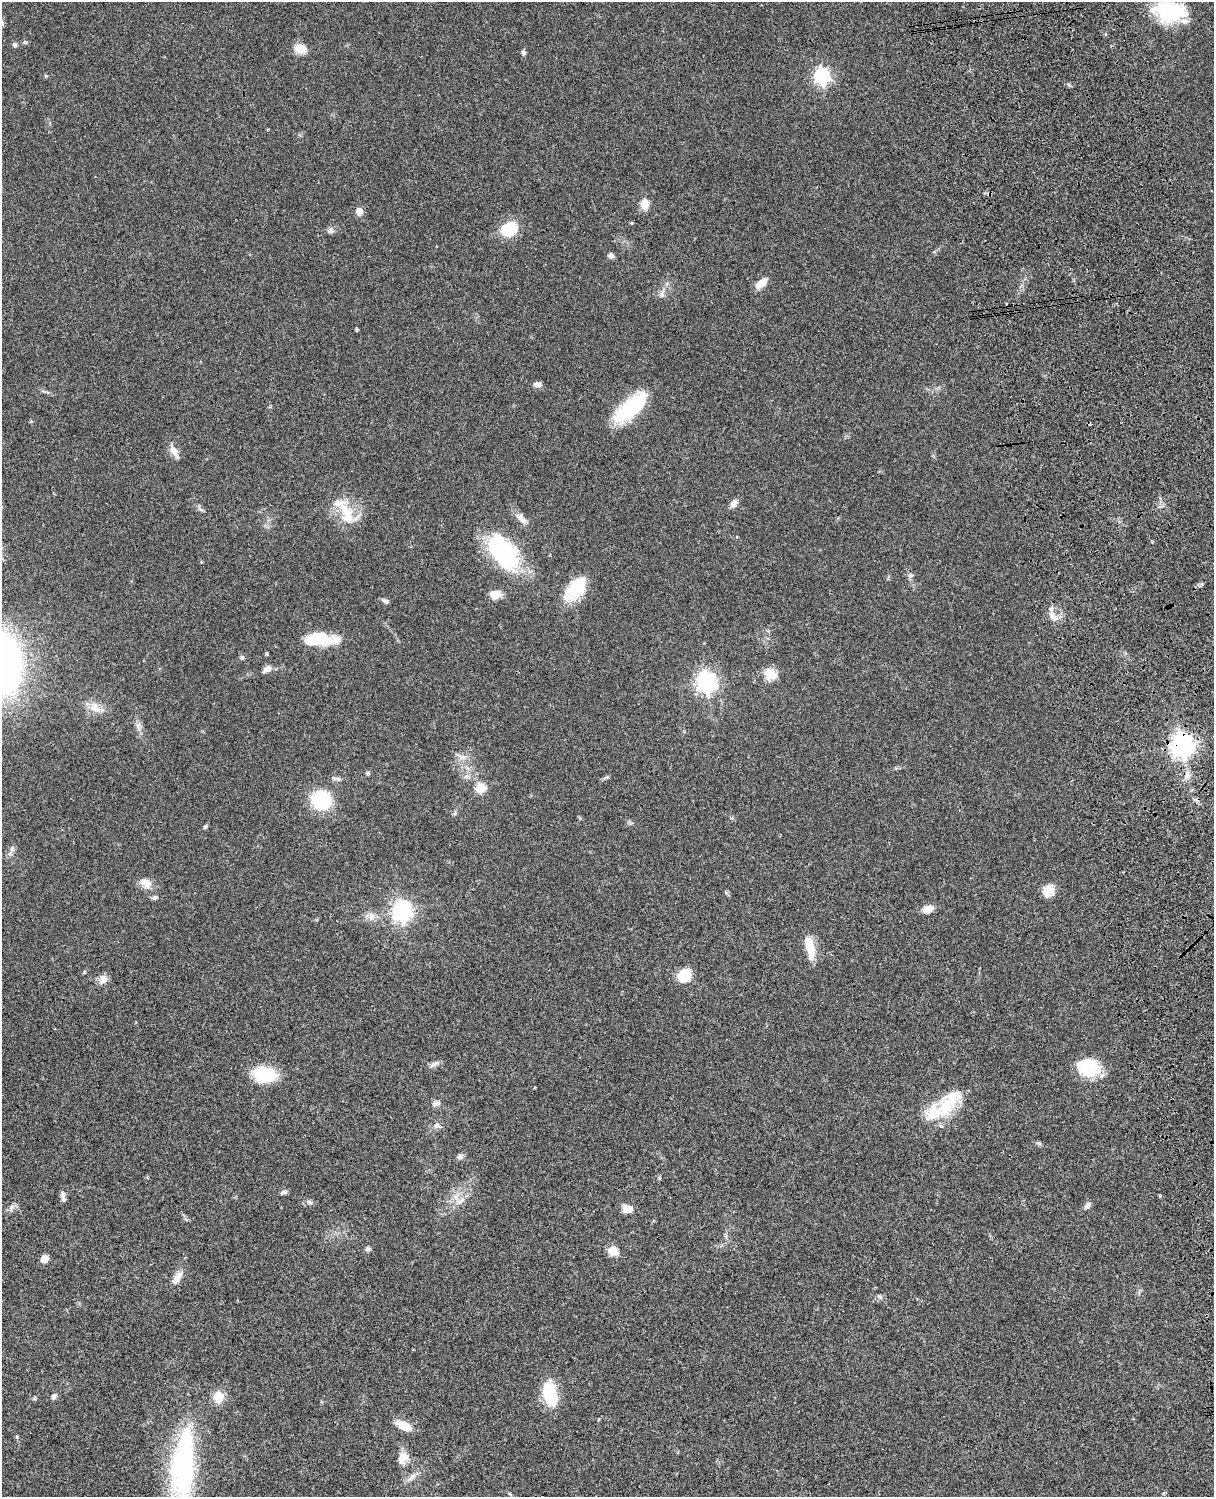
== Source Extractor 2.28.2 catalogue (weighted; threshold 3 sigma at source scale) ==
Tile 6 of 4 x 3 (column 2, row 2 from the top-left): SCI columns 1333-2544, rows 1772-3266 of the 5086 x 4925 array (HDU 1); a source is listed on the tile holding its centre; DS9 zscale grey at full resolution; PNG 1216 x 1499 px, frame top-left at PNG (2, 2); no overlay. Shown black and unused: <1% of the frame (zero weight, under 3 of 4 exposures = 6% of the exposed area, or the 3 px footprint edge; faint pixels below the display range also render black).
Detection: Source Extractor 2.28.2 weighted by HDU 2 'WHT'; one run over the whole footprint, this tile lists its part. Background 0.0759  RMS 0.0057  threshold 0.0258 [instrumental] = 3 sigma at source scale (4.5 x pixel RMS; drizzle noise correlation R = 1.50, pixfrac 1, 0.05/0.05 arcsec/px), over >= 5 px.
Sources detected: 97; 2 inside a brighter object's white glare — not listed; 5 inside a brighter listed object's ellipse — not listed separately; the other 90 listed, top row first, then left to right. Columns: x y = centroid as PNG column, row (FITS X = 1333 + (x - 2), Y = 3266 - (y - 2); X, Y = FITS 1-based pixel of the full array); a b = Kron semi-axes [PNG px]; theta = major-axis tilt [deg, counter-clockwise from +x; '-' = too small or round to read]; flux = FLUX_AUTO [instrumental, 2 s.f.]
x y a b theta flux
1170 11 35 21 -7 36
25 42 6 4 -18 0.74
15 45 6 6 - 1.2
300 49 14 10 -12 6.7
523 53 7 6 - 1.1
46 76 5 4 - 0.75
822 76 7 6 - 150
644 204 9 7 -85 8.4
359 211 5 5 - 10
631 223 4 3 - 0.67
509 229 16 13 26 23
331 231 8 7 - 1.6
611 255 6 6 - 2.2
761 283 15 7 43 5.7
662 294 10 4 90 1.6
357 329 4 3 - 0.67
537 384 10 6 -8 2.3
631 407 41 16 41 36
174 452 17 8 -56 4.4
734 503 10 7 50 3.4
346 511 33 13 -43 13
519 517 18 8 -57 4.2
1152 541 5 3 - 0.54
504 554 44 27 -46 54
911 575 7 4 18 0.94
576 588 30 15 49 23
495 595 11 9 6 6.8
385 601 8 5 -26 1.7
1052 616 12 7 -45 3.5
318 639 30 13 0 24
267 654 4 3 - 0.72
241 658 6 6 - 1.1
4 664 43 26 -89 260
267 669 10 7 33 3.3
770 674 15 14 - 7.3
706 682 8 7 - 270
96 708 22 10 -24 6.7
138 726 9 7 89 2.2
1182 745 8 7 - 440
462 757 10 7 -15 2.8
368 773 6 5 - 0.89
1187 775 11 8 87 3.2
467 776 6 5 - 1.4
338 779 7 5 -21 1.4
480 788 5 5 - 31
321 800 13 12 - 50
455 813 6 4 88 0.92
205 826 6 4 45 1.2
12 849 11 6 75 2
145 882 17 10 -36 5.2
1048 891 16 13 59 6
726 892 6 5 - 0.84
155 898 7 5 17 1.3
928 909 10 7 23 6.9
401 911 8 7 - 290
371 916 12 9 -78 3.4
810 949 27 10 -83 10
84 972 6 3 71 0.55
684 975 14 13 - 13
103 979 12 9 74 4
434 1064 14 6 29 2.1
1089 1068 25 21 27 20
264 1075 22 15 -10 24
436 1103 11 7 16 2
947 1105 36 22 40 23
437 1126 11 7 -15 2.2
1039 1143 7 5 -7 1
460 1157 7 6 - 1.9
659 1178 5 4 - 0.64
284 1192 9 4 21 1.3
63 1196 13 5 -76 2.3
1160 1196 3 3 - 1.6
460 1201 16 7 38 4.2
310 1202 9 5 -37 1.4
1087 1206 9 6 57 2.2
11 1208 11 6 59 2
628 1209 12 8 -11 5.2
368 1249 7 6 - 1.2
613 1251 10 8 -2 6.9
45 1259 8 7 - 4.3
177 1278 19 8 56 6.1
550 1394 27 13 -76 25
54 1396 8 6 47 1.7
219 1397 12 11 - 8.5
34 1398 6 4 22 0.81
404 1426 20 9 -27 7.3
17 1437 5 5 - 0.7
403 1458 15 11 70 6
183 1466 79 23 85 110
412 1477 15 7 48 3.4
Overlapping masked pixels (flux is a lower limit): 1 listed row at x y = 1182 745
Isophote crosses this tile's border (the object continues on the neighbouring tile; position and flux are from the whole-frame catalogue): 3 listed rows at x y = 1170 11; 4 664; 183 1466